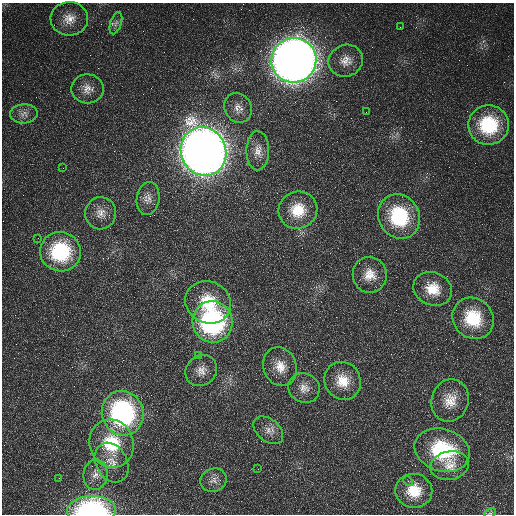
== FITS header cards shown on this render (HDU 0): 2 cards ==
NAXIS1  =                  512
NAXIS2  =                  512

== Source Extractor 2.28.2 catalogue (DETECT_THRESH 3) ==
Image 512 x 512 px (HDU 0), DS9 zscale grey, 1 PNG px = 1 image px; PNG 516 x 516 px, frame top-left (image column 1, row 512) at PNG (2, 3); each listed source drawn as its Kron ellipse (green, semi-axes under 4 px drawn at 4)
Background 218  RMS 7.6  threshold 22.8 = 3 sigma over >= 5 px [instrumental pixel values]
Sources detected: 44; all 44 listed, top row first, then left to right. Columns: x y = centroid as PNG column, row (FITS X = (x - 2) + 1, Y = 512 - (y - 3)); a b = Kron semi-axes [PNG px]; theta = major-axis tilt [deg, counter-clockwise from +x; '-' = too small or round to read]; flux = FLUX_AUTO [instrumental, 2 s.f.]
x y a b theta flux
69 19 19 17 3 8400
116 23 11 5 71 1800
400 27 2 2 - 220
294 60 22 22 - 810000
346 61 17 16 - 6600
87 89 16 14 0 5700
238 108 15 13 -53 4700
366 112 2 2 - 270
24 114 14 9 3 3300
489 125 20 19 - 34000
204 151 25 22 -65 900000
258 151 20 11 90 6000
63 168 2 2 - 230
148 198 16 11 82 4300
298 210 19 18 - 16000
101 213 16 15 - 6000
399 216 23 20 -60 39000
38 238 2 2 - 260
60 252 20 19 - 45000
370 275 18 17 - 8600
433 289 20 16 -24 12000
208 302 23 20 -27 21000
473 318 22 19 -45 24000
212 322 21 20 - 99000
198 356 3 2 - 720
280 367 20 16 -70 9200
201 370 17 14 41 5800
343 381 19 17 -58 12000
304 388 16 14 -26 5700
450 400 21 18 73 10000
123 413 22 21 - 97000
268 430 17 11 -40 4700
112 444 24 22 -70 30000
442 450 28 21 -18 42000
112 463 21 15 -61 8800
450 466 19 14 12 7800
258 469 2 2 - 180
95 475 15 12 82 5300
59 478 2 2 - 240
214 480 13 11 22 4000
408 481 5 3 - 710
414 491 18 17 - 15000
91 510 24 14 2 87000
490 513 6 4 29 850
At the frame edge (FLAGS 8, measured only in part): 2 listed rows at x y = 91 510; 490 513